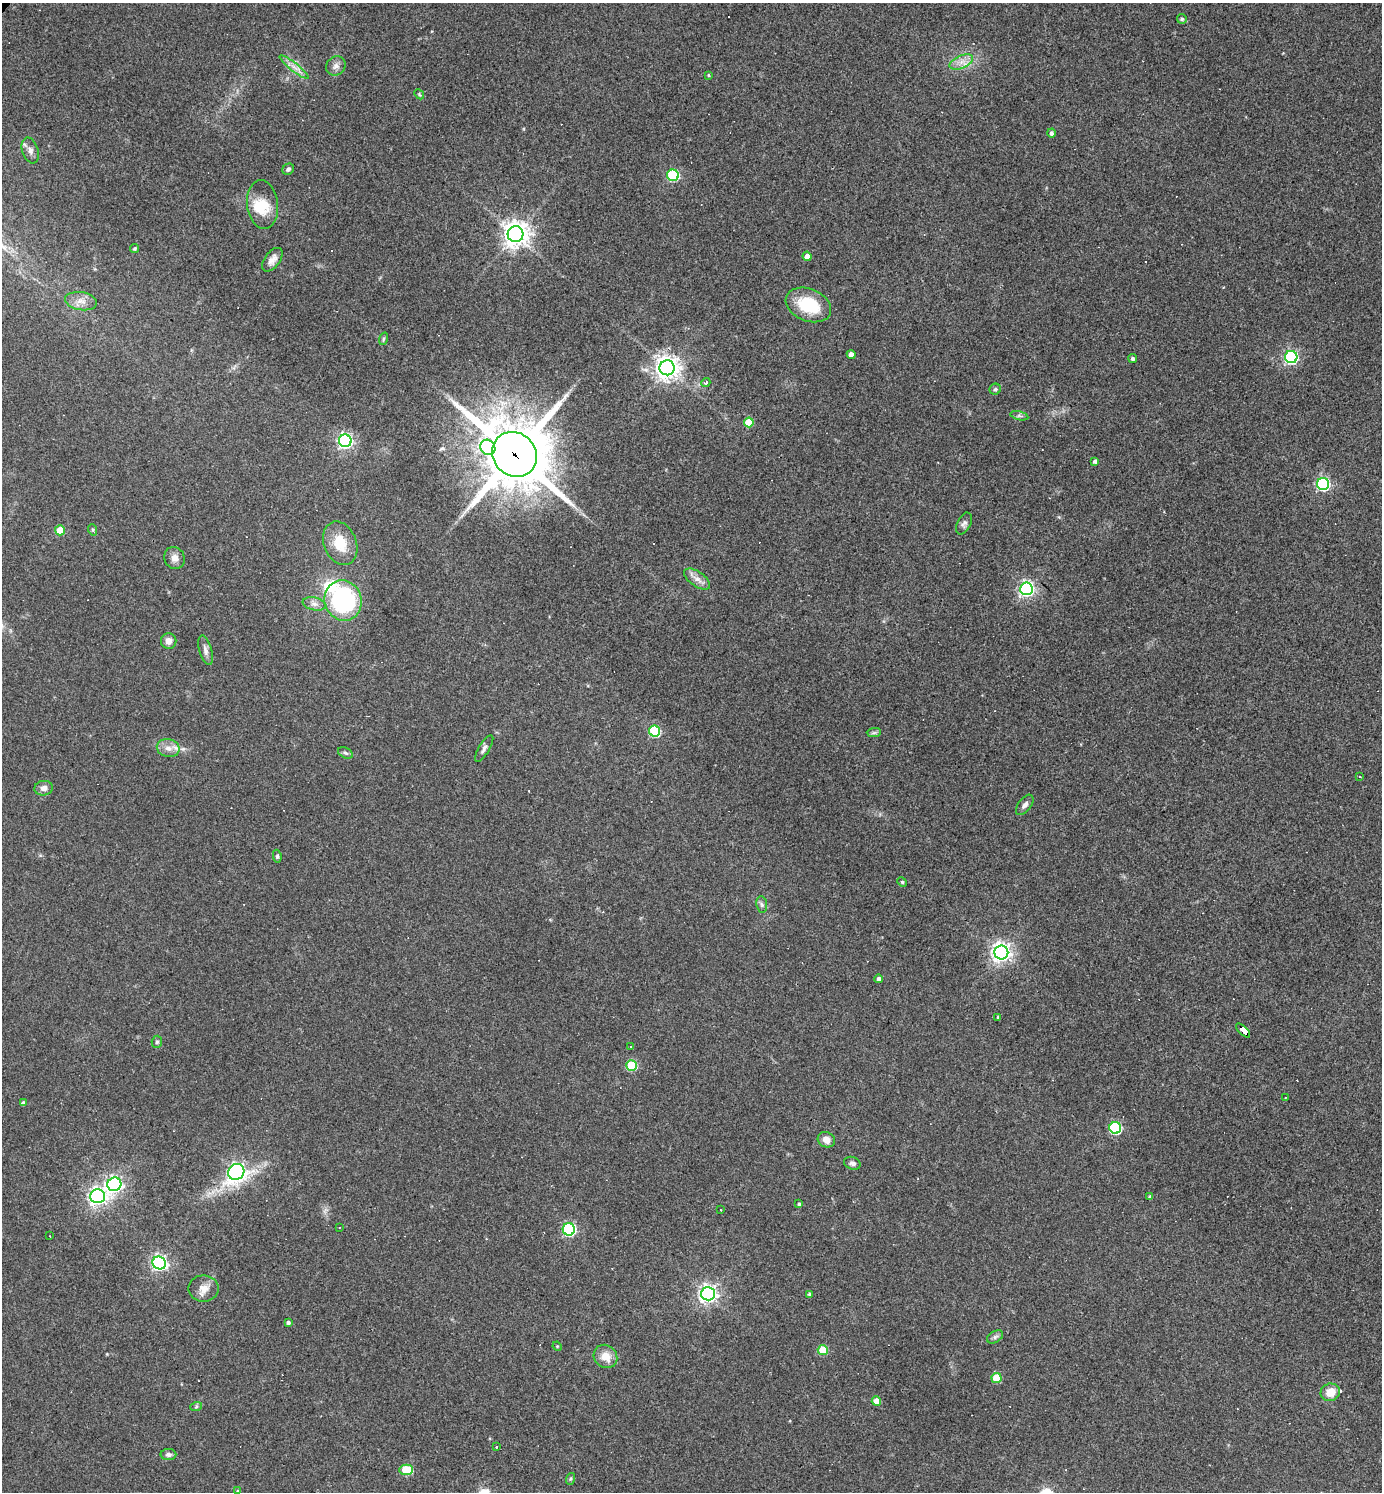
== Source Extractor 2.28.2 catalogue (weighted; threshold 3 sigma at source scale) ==
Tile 6 of 4 x 4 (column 2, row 2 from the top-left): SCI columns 1531-2910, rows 2981-4470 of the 5962 x 5960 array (HDU 1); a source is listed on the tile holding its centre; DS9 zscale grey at full resolution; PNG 1384 x 1494 px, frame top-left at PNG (2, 3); each listed source drawn as its Kron ellipse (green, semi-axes under 4 px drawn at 4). Shown black and unused: <1% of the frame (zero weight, under 3 of 4 exposures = <1% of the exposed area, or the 3 px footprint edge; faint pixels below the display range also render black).
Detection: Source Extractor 2.28.2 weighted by HDU 2 'WHT'; one run over the whole footprint, this tile lists its part. Background 0.0419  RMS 0.0048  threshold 0.0218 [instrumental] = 3 sigma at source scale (4.5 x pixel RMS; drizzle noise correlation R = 1.50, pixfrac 1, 0.05/0.05 arcsec/px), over >= 5 px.
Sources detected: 99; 1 inside a brighter object's white glare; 4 cosmic-ray / hot-pixel residue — neither listed nor drawn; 2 inside a brighter listed object's ellipse — not listed separately; the other 92 listed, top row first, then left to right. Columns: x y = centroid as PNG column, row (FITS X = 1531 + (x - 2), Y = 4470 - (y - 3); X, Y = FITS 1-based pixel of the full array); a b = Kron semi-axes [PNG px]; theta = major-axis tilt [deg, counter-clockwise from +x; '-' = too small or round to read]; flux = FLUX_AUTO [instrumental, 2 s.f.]
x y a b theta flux
1182 19 5 4 - 0.97
961 62 12 6 23 3.6
336 66 10 9 - 2.4
294 67 18 4 -38 3.1
708 75 4 3 - 0.51
419 94 6 4 -47 0.58
1051 133 4 4 - 1.4
30 150 13 8 -72 2.6
288 169 6 5 - 1.2
673 175 6 5 - 43
262 205 24 15 -82 12
516 234 8 8 - 500
135 249 4 3 - 0.83
807 256 4 4 - 2.8
272 260 14 7 54 3
81 301 16 9 -10 4.2
808 305 23 16 -22 20
383 339 6 4 71 0.72
851 355 4 4 - 3.6
1291 357 6 6 - 80
1132 358 5 4 - 0.96
667 368 7 7 - 410
706 383 5 4 - 1.5
995 389 5 5 - 0.95
1019 416 9 4 -13 1
749 422 5 5 - 15
345 441 6 6 - 130
488 447 8 7 - 40
514 454 23 21 -45 3600
1095 461 4 4 - 1.7
1323 484 6 6 - 75
964 523 11 7 64 1.7
60 530 5 5 - 11
93 530 6 3 -72 0.65
340 543 22 16 -69 13
174 558 11 10 - 3
697 579 15 7 -35 3.4
1026 589 6 6 - 130
343 600 20 18 -70 64
314 604 11 6 -11 2.5
169 641 8 7 - 2.7
205 650 15 6 -74 2.2
655 731 5 5 - 43
874 733 7 4 1 0.91
168 748 11 9 -13 3.7
484 748 15 5 59 1.8
345 753 8 5 -26 0.94
1360 777 3 2 - 0.39
44 788 9 7 8 2.6
1025 805 12 6 52 2.1
277 856 6 4 -81 0.75
902 882 5 4 - 0.6
762 905 8 5 -82 1.2
1001 952 7 7 - 250
879 979 4 4 - 1.7
998 1017 3 3 - 0.72
1243 1030 9 4 -45 230
157 1042 6 5 - 0.95
630 1047 3 3 - 1.1
631 1065 5 5 - 29
1285 1098 2 2 - 0.34
23 1103 4 4 - 1.5
1115 1128 6 6 - 53
826 1140 9 7 -26 3.7
852 1163 8 6 -19 1.6
236 1172 8 7 - 170
114 1184 7 7 - 150
98 1196 7 7 - 200
1150 1197 4 3 - 1.1
799 1204 4 4 - 0.8
721 1210 2 2 - 0.28
339 1227 3 2 - 0.32
569 1229 6 6 - 78
50 1236 3 2 - 0.32
159 1263 7 6 - 140
203 1288 15 13 -1 4.5
708 1294 7 6 - 210
809 1294 4 3 - 0.87
288 1322 4 3 - 1
995 1337 9 5 30 1.4
557 1346 5 4 - 0.48
823 1350 5 5 - 16
605 1356 12 11 - 6.7
996 1378 5 5 - 18
1330 1392 9 8 - 6.1
876 1401 5 4 - 5.1
196 1407 6 4 19 0.68
496 1447 3 3 - 1.5
168 1454 8 5 -2 1.6
406 1470 7 5 1 24
570 1479 6 4 71 0.68
237 1491 4 3 - 0.59
Overlapping masked pixels (flux is a lower limit): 2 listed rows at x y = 514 454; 1243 1030